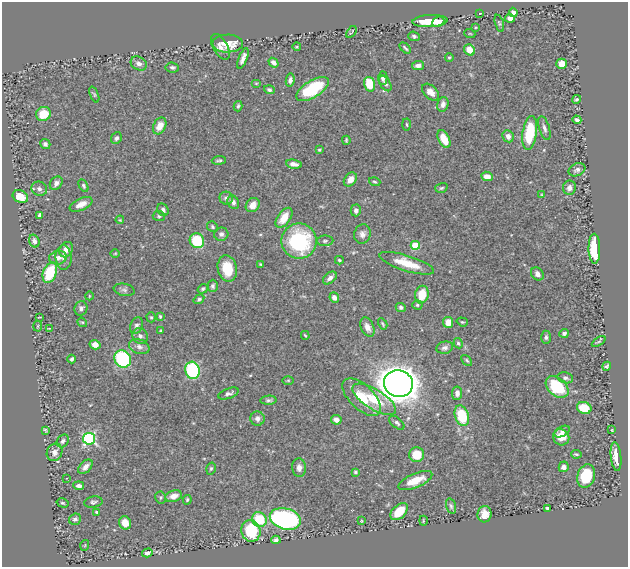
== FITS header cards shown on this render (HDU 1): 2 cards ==
NAXIS1  =                  626
NAXIS2  =                  565

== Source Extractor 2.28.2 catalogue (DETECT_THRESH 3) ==
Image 626 x 565 px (HDU 1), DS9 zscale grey, 1 PNG px = 1 image px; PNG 630 x 569 px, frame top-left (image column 1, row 565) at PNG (2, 2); each listed source drawn as its Kron ellipse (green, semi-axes under 4 px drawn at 4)
Background 0.522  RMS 0.025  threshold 0.0736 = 3 sigma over >= 5 px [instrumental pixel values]
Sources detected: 178; all 178 listed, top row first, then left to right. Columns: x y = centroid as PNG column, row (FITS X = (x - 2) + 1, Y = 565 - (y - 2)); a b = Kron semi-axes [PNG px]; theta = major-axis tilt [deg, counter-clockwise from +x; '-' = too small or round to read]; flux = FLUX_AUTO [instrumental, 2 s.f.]
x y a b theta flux
513 12 4 4 - 6
480 13 2 2 - 1.3
510 18 5 4 - 6.8
430 21 18 6 3 49
438 22 6 4 23 12
499 23 9 4 -74 2.3
476 27 4 2 - 1.3
351 32 6 2 55 1.7
470 34 5 3 - 1.3
414 36 6 4 -22 3.9
228 44 15 9 0 32
220 47 14 7 -60 10
297 47 4 3 - 1.4
405 48 7 2 -43 2.5
470 50 6 5 - 21
449 57 4 3 - 1.8
243 58 11 4 68 8
139 63 8 6 -30 8.4
273 63 5 4 - 7.5
562 64 5 5 - 21
418 65 6 4 9 7.4
172 68 7 5 -6 3.6
383 78 7 4 -88 5
290 80 6 4 81 5
256 83 5 3 - 1.5
385 83 8 5 -58 4.7
369 84 7 5 -75 43
313 89 18 8 32 94
269 90 5 4 - 4
431 92 10 6 -44 9.9
94 94 8 4 -68 2.7
577 99 4 4 - 3.1
443 104 7 5 77 6.6
238 106 5 3 - 2.9
43 114 7 7 - 33
577 120 4 3 - 5.4
407 125 6 3 -88 1.6
160 126 9 6 63 15
544 128 12 5 -73 6.1
530 133 17 7 82 79
508 136 6 5 - 8.6
116 138 6 5 - 4.2
444 139 9 5 -63 25
346 140 4 3 - 2.1
45 144 5 5 - 4.4
319 150 3 3 - 1.5
219 160 7 3 4 2.7
294 164 8 4 -10 6.7
577 170 9 6 25 5.1
487 176 6 4 -10 13
350 179 8 5 52 12
375 182 6 3 -18 2.2
56 183 7 5 51 6.3
83 186 6 4 -61 2.9
441 188 6 4 17 2.7
569 188 7 6 - 6.3
39 189 8 7 - 6.9
542 195 4 3 - 1.4
20 196 8 6 -24 23
226 198 6 6 - 5.3
233 202 7 5 -63 6.1
81 204 12 6 25 14
253 205 7 6 - 13
163 210 6 5 - 4.7
356 210 6 5 - 6.1
40 215 4 4 - 6.5
159 216 6 5 - 3
284 218 11 6 54 22
120 220 4 3 - 1.6
212 227 6 5 - 2.8
221 234 7 6 - 5.3
362 234 10 8 72 8.3
34 241 6 5 - 5.6
197 241 7 7 - 63
299 241 17 17 - 140
325 241 8 5 1 3.3
415 245 4 4 - 58
594 249 15 6 -89 80
66 250 8 6 57 14
115 253 5 3 - 1.4
58 258 9 7 9 9.2
64 258 12 8 -86 9.4
339 260 4 3 - 2.1
407 263 28 7 -17 35
261 264 4 3 - 1.9
227 268 13 9 -80 40
50 273 11 6 70 79
537 274 7 5 -49 6.8
330 278 8 5 40 6.9
213 286 6 5 - 3.7
203 289 5 4 - 2.8
124 290 11 6 -12 4.8
422 295 9 6 77 33
89 296 4 3 - 1.3
334 298 5 4 - 7
199 299 6 4 34 3.6
417 305 5 4 - 2.7
401 307 5 4 - 4
81 308 7 6 - 5.1
160 316 4 3 - 1.9
39 317 3 2 - 1.2
151 317 5 4 - 2.1
82 322 5 4 - 2
448 322 5 5 - 18
462 322 6 4 -19 2.1
383 324 6 3 -61 2
38 326 5 3 - 1.5
137 326 8 6 69 5.6
367 327 10 6 -67 11
49 328 4 2 - 1.1
161 330 3 2 - 1.2
564 333 5 4 - 4.9
305 335 4 2 - 1.6
140 336 8 7 - 6.4
546 337 7 4 90 3.5
599 341 8 3 31 1.9
458 343 5 4 - 2.7
95 345 5 4 - 9.4
139 347 10 7 -20 7.4
445 348 9 6 12 5.5
72 359 4 3 - 3
123 359 9 8 - 180
467 360 6 4 -46 2.4
607 366 4 4 - 2.3
192 370 8 7 - 130
565 378 8 5 -14 4.9
288 380 6 4 0 1.7
398 384 14 13 - 2400
557 387 13 8 -41 76
457 393 7 5 85 7.3
228 394 10 5 20 5.7
362 397 24 12 -44 44
374 399 25 10 -32 48
268 400 8 4 3 3.6
584 408 7 6 - 36
462 416 10 7 -72 69
257 419 7 7 - 7.3
336 420 5 4 - 9.2
397 423 9 5 -41 4.7
45 430 4 2 - 1.9
612 430 4 2 - 0.91
562 432 8 5 28 5.8
561 437 8 7 - 21
89 439 6 6 - 260
63 441 7 5 49 4.1
55 452 9 7 64 8.5
576 454 5 3 - 2.1
417 455 7 7 - 31
616 457 14 5 -84 20
85 467 9 5 46 7.9
564 467 5 5 - 6.4
211 468 6 4 73 2.7
299 468 9 7 -85 7.9
355 472 4 3 - 2.4
586 476 12 8 71 49
67 478 2 2 - 0.99
415 480 18 7 23 29
79 486 5 3 - 5.4
174 496 8 5 16 12
161 497 6 5 - 2.7
187 500 5 3 - 2.3
93 502 9 5 10 3.7
63 503 6 4 -16 2.6
451 506 8 4 -74 3.4
547 508 4 3 - 2.3
97 512 4 3 - 1.9
399 512 10 6 44 35
484 514 8 7 - 16
75 519 6 5 - 4.4
259 519 8 7 - 55
285 519 16 10 -14 280
361 521 3 3 - 1.5
423 521 5 2 - 1.5
125 523 7 6 - 17
251 531 11 9 -78 68
276 540 4 4 - 3.8
85 545 5 3 - 1.3
147 553 5 4 - 6.3